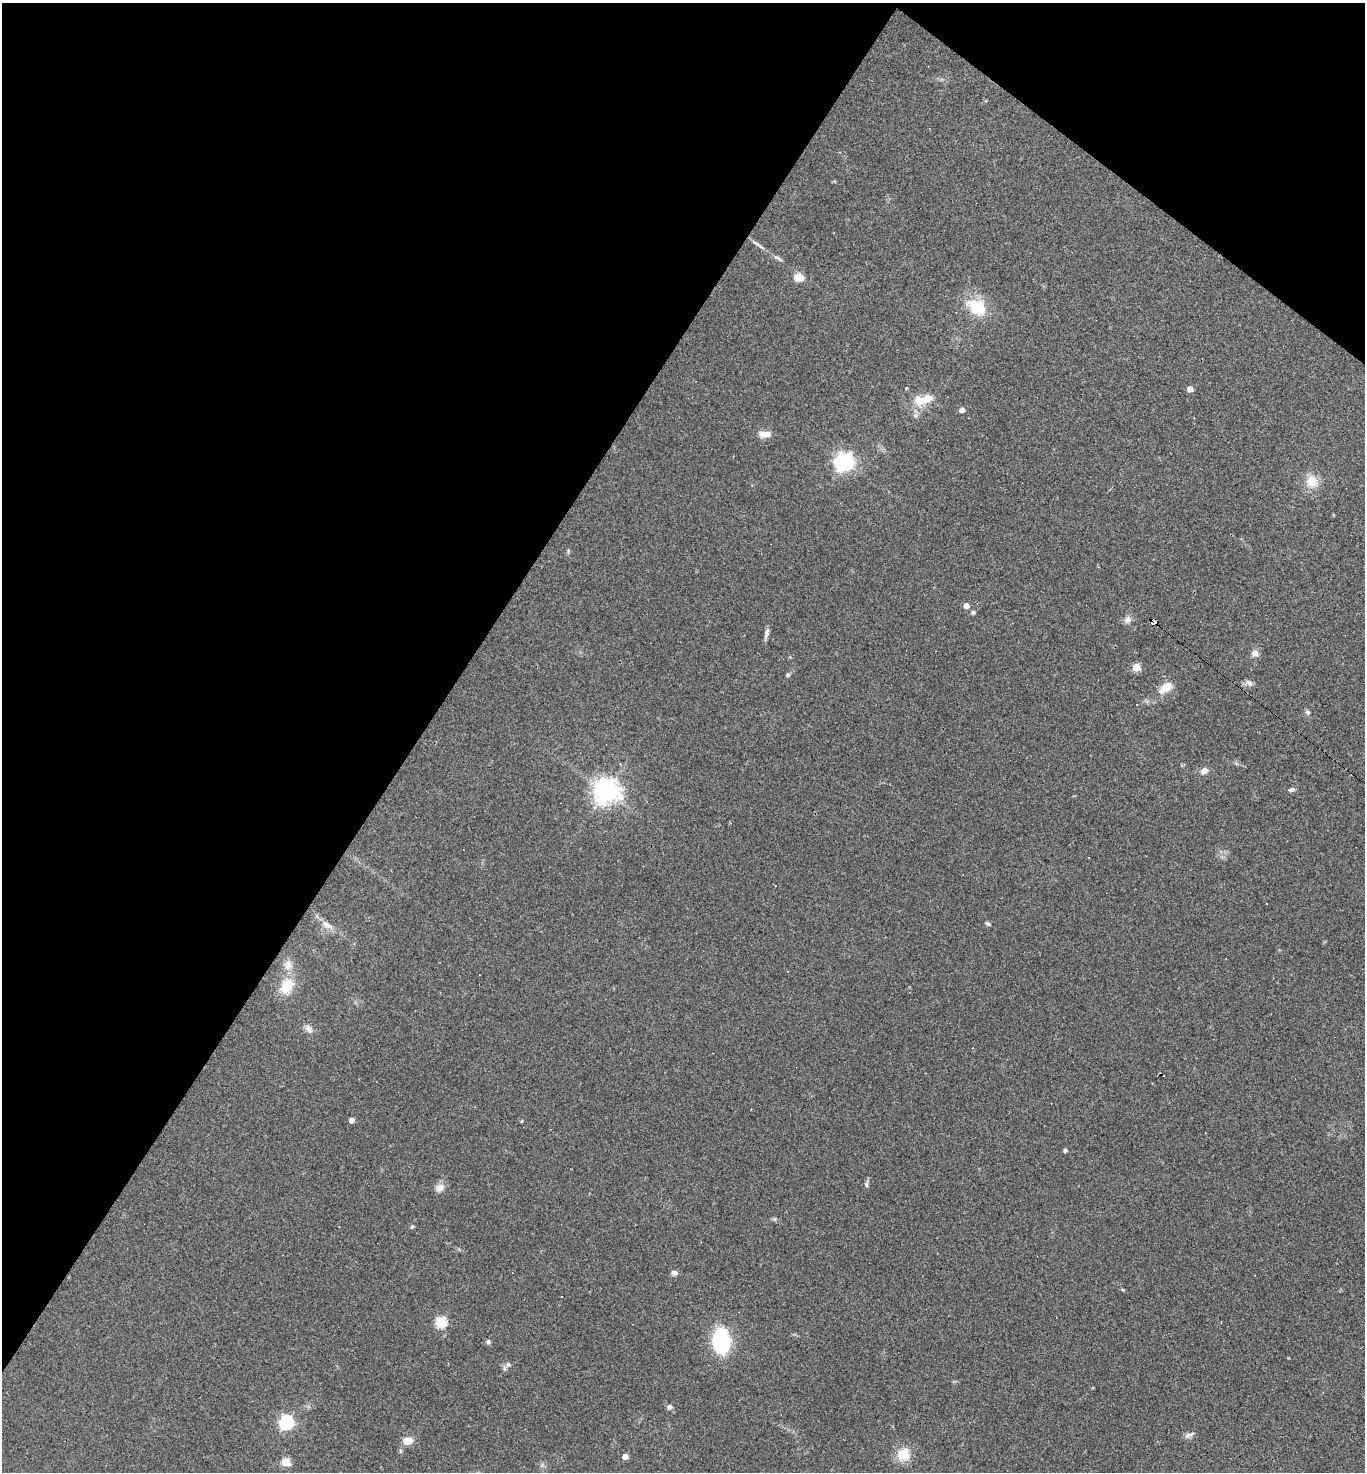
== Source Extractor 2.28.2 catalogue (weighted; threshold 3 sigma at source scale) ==
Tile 2 of 4 x 4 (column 2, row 1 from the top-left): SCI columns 1510-2872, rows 4409-5878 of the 5884 x 5878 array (HDU 1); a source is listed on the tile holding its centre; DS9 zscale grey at full resolution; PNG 1367 x 1474 px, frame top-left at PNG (2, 3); no overlay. Shown black and unused: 35% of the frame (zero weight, under 2 of 3 exposures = <1% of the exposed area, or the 3 px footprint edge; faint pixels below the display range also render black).
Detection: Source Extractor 2.28.2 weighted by HDU 2 'WHT'; one run over the whole footprint, this tile lists its part. Background 0.059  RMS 0.0059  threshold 0.0267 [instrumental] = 3 sigma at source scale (4.5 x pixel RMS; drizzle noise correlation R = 1.50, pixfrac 1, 0.05/0.05 arcsec/px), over >= 5 px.
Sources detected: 65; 12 cosmic-ray / hot-pixel residue — not listed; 1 inside a brighter listed object's ellipse — not listed separately; the other 52 listed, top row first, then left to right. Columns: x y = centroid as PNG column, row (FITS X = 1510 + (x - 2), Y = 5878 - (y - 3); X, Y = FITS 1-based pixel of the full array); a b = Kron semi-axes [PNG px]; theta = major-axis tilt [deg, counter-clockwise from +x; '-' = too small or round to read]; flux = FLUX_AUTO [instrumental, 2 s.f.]
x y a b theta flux
986 101 5 3 - 0.54
758 245 23 4 -34 3.1
778 258 13 4 -34 1.8
799 277 10 8 -15 7.4
976 308 21 14 -30 24
906 389 5 3 - 0.8
1190 389 5 5 - 4.5
926 399 24 12 22 10
962 410 4 4 - 3.6
765 434 17 8 -3 5.1
844 462 8 7 - 260
1312 481 17 16 - 9.6
966 606 5 5 - 3.6
973 612 5 5 - 1.4
1128 620 10 9 - 2.8
1154 621 7 4 -34 180
766 633 15 5 76 2.3
1255 653 8 7 - 3.4
1136 667 5 5 - 17
788 675 6 5 - 0.91
1249 683 10 7 -32 2.4
1166 687 20 9 38 8.9
1307 712 6 6 - 1.4
1204 771 9 7 34 3.4
1291 790 9 5 12 1.6
606 791 9 8 - 590
988 924 8 4 -27 1.2
327 925 17 8 -32 5.2
288 965 14 10 -88 5.2
788 972 3 2 - 0.52
287 986 21 15 64 14
309 1029 13 7 -54 2.9
351 1120 5 4 - 2.9
1065 1150 4 4 - 1.6
867 1184 9 5 -90 1.5
439 1188 12 9 32 4.3
775 1219 6 4 90 0.78
412 1227 5 4 - 0.89
674 1273 8 6 0 2.1
1122 1289 5 3 - 0.77
440 1322 6 6 - 41
721 1341 22 14 -84 59
488 1342 5 4 - 1.8
508 1364 8 7 - 2.4
669 1407 7 6 - 1.7
286 1422 6 6 - 110
1189 1435 15 5 22 2.2
408 1441 12 9 7 5.5
903 1454 17 15 58 11
625 1456 5 4 - 5.1
286 1462 5 5 - 20
542 1465 5 5 - 1.2
Overlapping masked pixels (flux is a lower limit): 1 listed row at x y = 1154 621